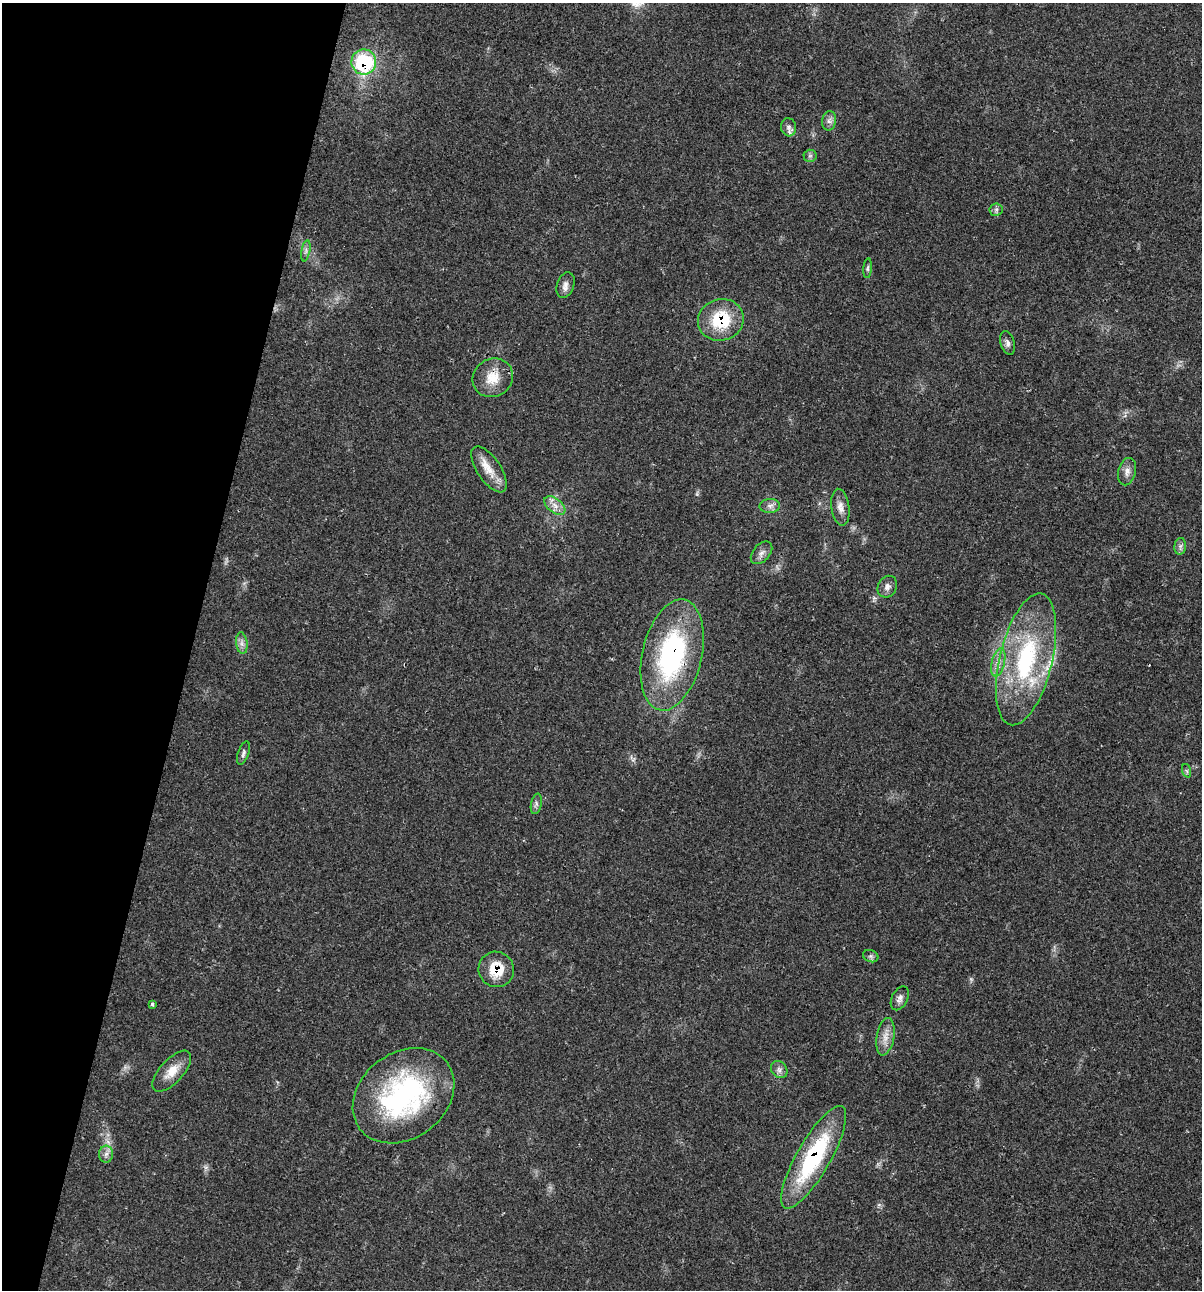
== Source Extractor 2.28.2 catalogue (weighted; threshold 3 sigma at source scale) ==
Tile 9 of 4 x 4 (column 1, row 3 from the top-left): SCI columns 124-1323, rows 1291-2578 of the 5169 x 5155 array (HDU 1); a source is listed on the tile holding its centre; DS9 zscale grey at full resolution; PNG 1204 x 1292 px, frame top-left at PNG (2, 3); each listed source drawn as its Kron ellipse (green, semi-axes under 4 px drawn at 4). Shown black and unused: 16% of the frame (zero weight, under 2 of 3 exposures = <1% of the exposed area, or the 3 px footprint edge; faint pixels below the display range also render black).
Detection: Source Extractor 2.28.2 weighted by HDU 2 'WHT'; one run over the whole footprint, this tile lists its part. Background 0.0685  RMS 0.0055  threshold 0.0247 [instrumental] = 3 sigma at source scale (4.5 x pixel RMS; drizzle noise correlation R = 1.50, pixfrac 1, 0.05/0.05 arcsec/px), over >= 5 px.
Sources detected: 38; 1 too faint to see at this stretch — neither listed nor drawn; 1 inside a brighter listed object's ellipse — not listed separately; the other 36 listed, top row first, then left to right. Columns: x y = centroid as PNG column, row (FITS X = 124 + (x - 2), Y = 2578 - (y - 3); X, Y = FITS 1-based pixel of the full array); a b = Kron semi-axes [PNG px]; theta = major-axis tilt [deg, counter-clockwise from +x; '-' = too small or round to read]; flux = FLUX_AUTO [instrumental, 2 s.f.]
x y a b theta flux
364 62 12 12 - 45
829 121 10 7 80 2.3
789 127 9 7 -77 2.2
810 156 6 6 - 1.3
996 210 6 6 - 1.4
306 251 11 3 79 1.3
868 268 10 4 85 1.1
565 285 13 8 70 3
721 320 23 20 17 26
1008 343 12 7 -72 2.3
493 378 21 18 32 12
489 469 26 12 -56 9.3
1127 472 14 9 77 3.5
555 505 12 7 -38 4
770 506 10 7 3 2.4
840 507 18 9 -83 4.4
1180 546 8 6 82 1.6
761 553 13 8 48 2.9
887 587 11 9 60 2.8
242 643 11 5 -83 2.5
672 655 56 29 77 98
1026 659 67 26 76 74
998 662 14 6 77 4.3
243 753 12 5 70 1.6
1187 771 7 4 -71 0.99
536 804 10 5 79 1.6
871 956 8 6 -20 1.3
496 969 18 17 - 15
900 998 13 8 63 2.7
153 1004 4 3 - 1.4
885 1037 19 8 80 5.7
779 1070 9 7 -55 2.3
172 1071 25 11 48 9.3
403 1096 55 43 37 100
106 1154 8 7 - 2.4
814 1157 58 17 60 64
Overlapping masked pixels (flux is a lower limit): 5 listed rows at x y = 364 62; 721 320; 672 655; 496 969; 814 1157